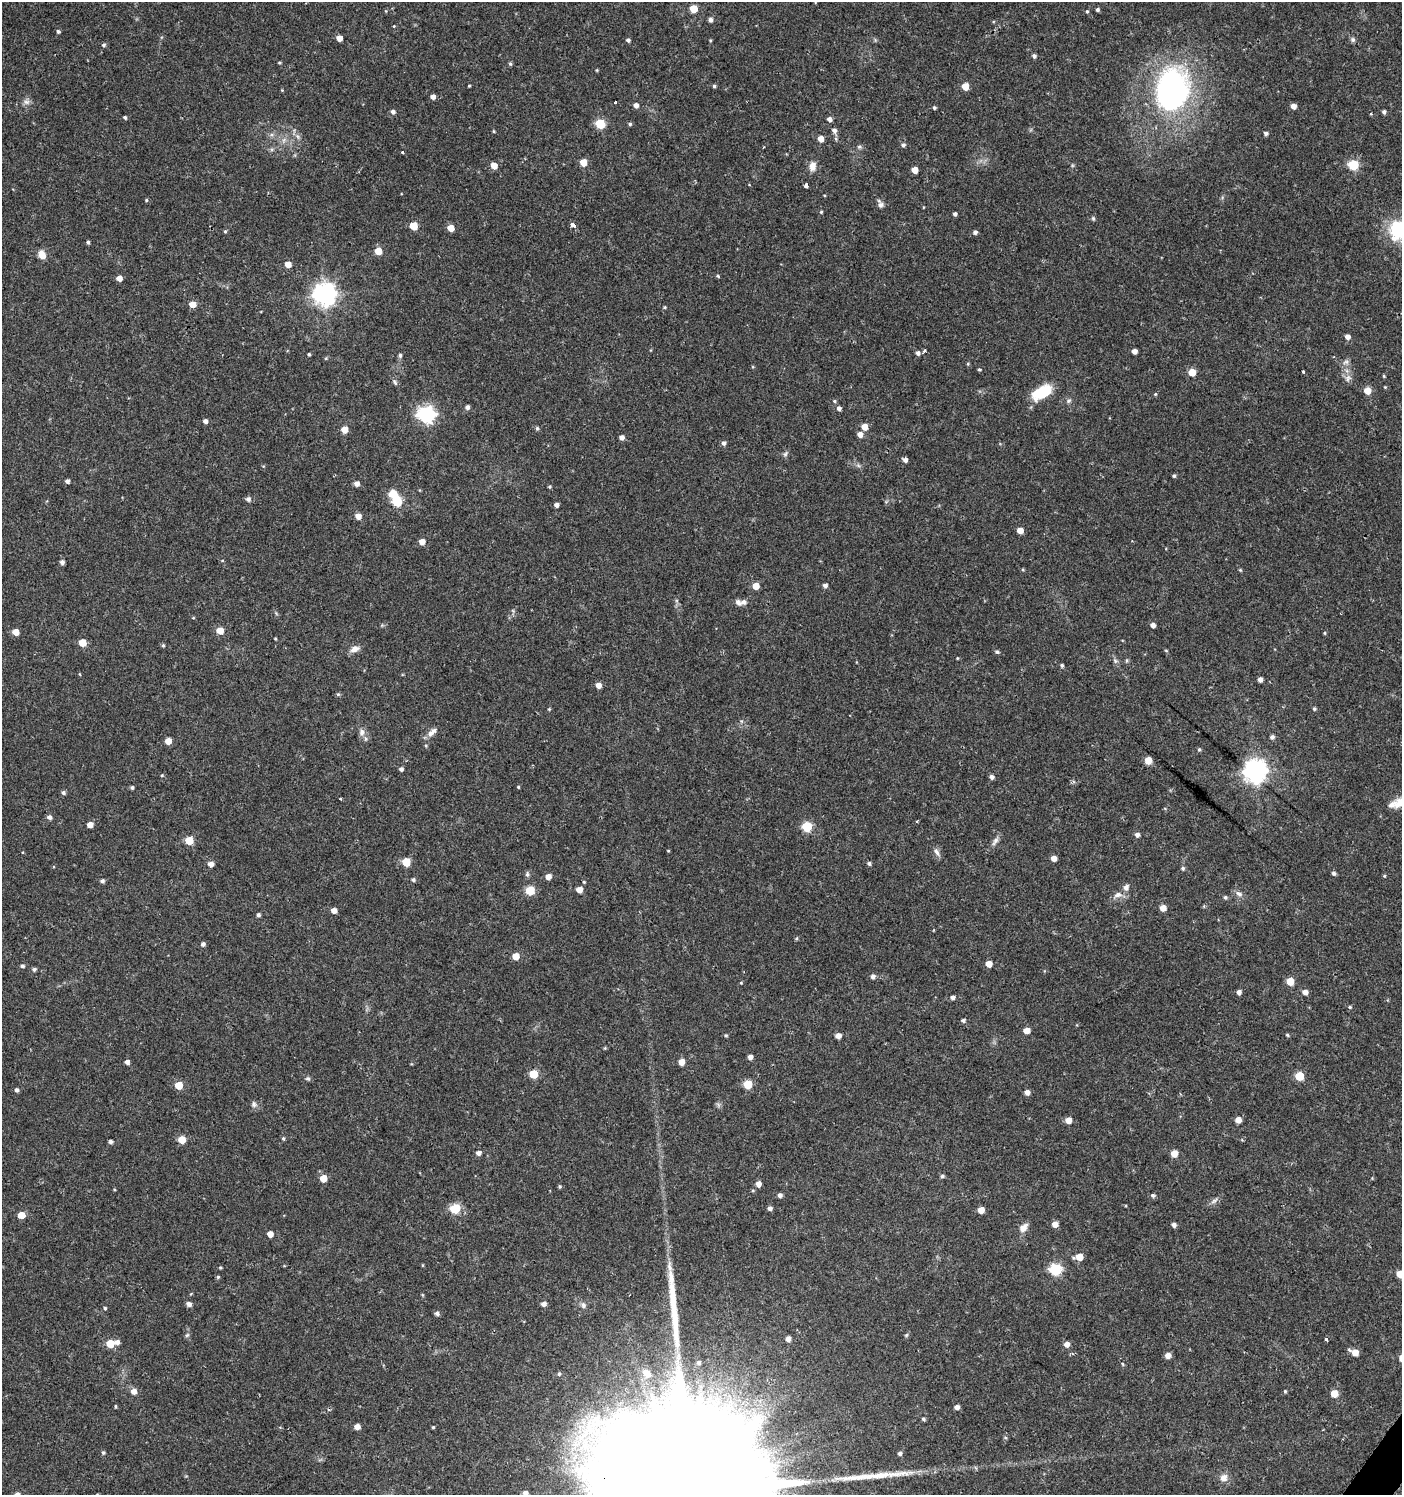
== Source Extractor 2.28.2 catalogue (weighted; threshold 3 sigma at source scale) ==
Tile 6 of 4 x 4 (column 2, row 2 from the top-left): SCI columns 1643-3042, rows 2990-4482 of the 6032 x 6001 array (HDU 1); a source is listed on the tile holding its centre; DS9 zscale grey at full resolution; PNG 1404 x 1497 px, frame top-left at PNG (2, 2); no overlay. Shown black and unused: <1% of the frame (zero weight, under 2 of 3 exposures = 1% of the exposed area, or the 3 px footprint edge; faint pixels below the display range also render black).
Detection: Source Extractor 2.28.2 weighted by HDU 2 'WHT'; one run over the whole footprint, this tile lists its part. Background 0.025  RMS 0.0041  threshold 0.0186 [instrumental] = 3 sigma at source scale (4.5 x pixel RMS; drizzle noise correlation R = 1.50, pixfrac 1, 0.0396/0.0396 arcsec/px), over >= 5 px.
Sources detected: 277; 1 too faint to see at this stretch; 1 inside a brighter object's white glare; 1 long thin detection or spike segment (spike, bleed or trail) — not listed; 2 inside a brighter listed object's ellipse — not listed separately; the other 272 listed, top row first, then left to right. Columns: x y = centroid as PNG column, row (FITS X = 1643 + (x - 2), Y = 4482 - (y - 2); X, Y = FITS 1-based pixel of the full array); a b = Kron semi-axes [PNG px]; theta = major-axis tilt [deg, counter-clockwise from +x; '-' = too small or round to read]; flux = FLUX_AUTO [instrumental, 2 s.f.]
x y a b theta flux
693 9 5 5 - 10
1097 10 4 4 - 0.85
386 11 5 3 - 0.34
1087 11 4 4 - 0.52
710 20 5 5 - 1.3
394 26 4 3 - 0.32
58 31 4 4 - 0.85
339 38 5 4 - 4.2
628 40 5 4 - 0.94
710 40 4 3 - 0.41
1353 40 7 6 - 0.98
104 45 5 5 - 0.83
1034 56 5 5 - 0.98
279 63 4 3 - 0.45
510 64 5 4 - 0.64
469 86 3 3 - 0.37
714 86 4 4 - 0.63
965 86 5 5 - 7.5
282 90 4 4 - 0.33
1172 90 38 27 80 130
433 97 4 4 - 1.9
26 102 9 8 - 1.7
615 103 4 2 - 0.37
636 105 5 4 - 2.1
1293 106 5 5 - 2.5
934 108 4 4 - 0.67
393 112 5 5 - 1.4
1384 112 4 4 - 1.1
1371 114 4 3 - 0.41
125 117 4 4 - 0.72
829 119 5 4 - 1.8
600 124 5 5 - 24
630 124 4 4 - 0.7
834 130 7 6 - 1.4
494 131 4 3 - 0.41
1266 133 5 4 - 1
298 136 8 6 -46 1.4
821 139 5 4 - 4.5
903 145 5 5 - 1
859 147 7 5 -20 0.77
402 152 3 3 - 0.43
583 162 5 5 - 7.5
494 165 5 5 - 5.4
1353 165 5 5 - 29
812 166 13 9 84 3.1
915 170 5 5 - 5
806 186 4 3 - 2.1
146 200 4 4 - 0.49
881 205 8 7 - 1.4
821 212 4 4 - 0.48
955 214 4 3 - 1.1
1093 218 7 4 -64 0.65
573 225 4 3 - 3.1
413 226 5 5 - 10
451 228 5 5 - 6.1
1398 230 25 23 89 19
225 231 4 4 - 0.55
975 232 5 5 - 1
88 242 4 4 - 0.75
378 251 5 5 - 8.3
42 255 8 6 -72 4.3
288 264 5 5 - 4.5
718 276 5 4 - 0.51
119 278 5 4 - 3.1
324 294 8 8 - 280
192 304 5 5 - 5.5
665 307 4 4 - 0.42
1347 337 5 4 - 2.4
924 351 4 3 - 2.8
1134 351 4 4 - 2.4
918 353 5 5 - 1.3
309 354 3 3 - 0.59
400 355 6 5 - 0.76
326 358 5 3 - 0.42
1346 362 9 6 17 1.4
979 370 4 3 - 0.51
1192 372 5 5 - 9.4
1303 372 4 3 - 0.93
1384 376 4 4 - 0.43
1348 378 11 5 78 1.7
395 382 9 5 -62 0.96
1385 387 4 4 - 0.35
1367 391 5 5 - 6.5
1042 392 23 12 31 15
1155 394 4 4 - 0.43
834 401 5 4 - 0.56
1069 401 7 6 - 0.98
467 407 5 5 - 1.4
839 408 5 4 - 1.5
426 415 7 7 - 130
205 421 5 4 - 1.5
864 427 5 5 - 5.1
537 428 6 4 70 0.61
345 430 5 5 - 5.9
860 434 5 5 - 2.6
622 437 5 4 - 2
724 443 5 5 - 1.2
785 454 8 5 50 0.93
905 460 5 4 - 1.6
858 465 7 4 -20 0.81
1174 476 4 4 - 0.65
67 481 5 5 - 1.1
357 484 5 5 - 2.1
550 487 5 3 - 0.52
248 499 6 5 - 1.3
397 502 5 5 - 24
556 505 4 4 - 1.6
358 516 5 5 - 3.7
1020 530 5 5 - 4
422 542 5 5 - 3.5
62 562 4 4 - 1.4
1023 570 5 3 - 0.43
1240 570 5 4 - 0.44
825 585 5 4 - 1.4
756 586 5 5 - 5.9
744 602 6 5 - 1.6
193 618 4 3 - 0.31
1153 625 5 4 - 2
220 631 5 5 - 6.8
15 632 5 5 - 4.6
1325 633 5 3 - 0.42
275 639 3 2 - 0.38
82 643 5 5 - 9.7
163 646 5 4 - 0.57
355 649 10 7 25 2.9
1166 650 5 3 - 0.36
997 652 6 4 -24 0.8
957 658 4 3 - 0.3
1127 660 6 4 71 0.54
1115 661 6 5 - 0.82
1062 665 4 4 - 0.77
1260 679 4 4 - 1.9
598 685 5 5 - 2.9
338 694 5 5 - 0.57
549 709 4 4 - 0.38
1314 709 5 4 - 0.59
362 732 10 7 -81 2.1
431 733 10 8 67 2
1272 737 5 5 - 1.2
168 741 5 5 - 4.6
426 746 4 4 - 0.46
1199 749 5 4 - 0.57
1148 760 5 5 - 7.7
401 769 4 4 - 1.2
1255 771 8 8 - 340
162 775 4 4 - 0.43
992 777 5 4 - 1.3
132 787 4 4 - 0.73
518 787 4 3 - 0.42
63 792 5 5 - 0.96
340 799 3 3 - 0.67
1397 805 24 9 2 5
49 817 5 5 - 1.5
917 821 3 3 - 1.6
90 825 5 4 - 3.6
807 827 5 5 - 24
1137 835 5 5 - 1.6
189 841 5 5 - 12
995 841 14 6 59 1.8
668 851 3 2 - 0.54
937 852 13 6 -56 1.7
1054 858 5 4 - 3
406 862 5 5 - 13
211 864 5 5 - 2.7
869 864 5 4 - 0.86
1183 868 6 5 - 0.79
1334 873 5 4 - 0.99
527 874 7 5 -82 0.92
1384 876 5 4 - 0.39
548 877 5 4 - 3
413 880 5 5 - 0.84
102 881 5 4 - 1
584 882 4 4 - 0.44
1126 887 6 6 - 2.1
530 890 5 5 - 18
579 890 5 5 - 3.6
1239 894 11 6 -34 1.7
1118 895 12 7 12 2.5
1225 897 5 5 - 0.7
1163 908 5 5 - 4.1
334 910 5 4 - 3.1
258 915 5 4 - 1
796 939 5 4 - 0.48
203 944 5 5 - 1.2
516 956 5 5 - 5.9
989 964 5 5 - 4.6
22 966 5 5 - 0.86
34 969 5 4 - 0.97
873 976 5 5 - 1.6
1290 981 5 5 - 9
741 983 4 4 - 0.36
1239 992 5 4 - 1.7
1305 992 5 5 - 2.4
952 997 5 4 - 1.4
1350 1007 5 4 - 0.54
963 1020 5 5 - 0.85
1027 1030 5 4 - 4.5
726 1035 4 4 - 0.54
1287 1035 4 4 - 0.52
838 1036 5 4 - 3.2
605 1048 4 4 - 0.4
750 1057 4 4 - 2.3
127 1062 4 4 - 1.7
681 1062 5 5 - 4.7
533 1074 5 5 - 13
1299 1076 5 5 - 14
308 1079 7 6 - 0.82
747 1084 5 5 - 15
179 1085 5 5 - 11
17 1090 5 4 - 1
1027 1092 5 5 - 2.2
254 1104 8 7 - 1.3
718 1105 7 6 - 0.87
1068 1120 5 5 - 4.8
1238 1120 5 5 - 3.8
283 1138 5 4 - 0.6
182 1140 5 5 - 9.1
111 1142 4 4 - 1
478 1153 5 5 - 1.7
1174 1153 5 5 - 6.2
942 1176 5 4 - 0.75
323 1178 5 5 - 6.4
758 1184 5 5 - 2.7
559 1186 4 4 - 0.58
114 1189 4 3 - 0.35
780 1195 4 4 - 1.3
1153 1195 6 5 - 0.88
1214 1201 12 5 38 1.5
770 1208 4 4 - 1.4
455 1209 6 5 - 24
981 1210 5 5 - 5
21 1215 5 5 - 6.9
1055 1224 5 5 - 3.1
1174 1225 5 4 - 1.5
1023 1228 12 8 49 3
270 1234 5 5 - 3.7
1079 1257 6 5 - 6
220 1268 4 3 - 0.43
1055 1269 6 6 - 46
1400 1274 5 5 - 6.6
218 1277 5 5 - 0.54
189 1304 6 5 - 1.5
544 1304 5 5 - 2
583 1305 8 6 -62 1.3
105 1308 4 3 - 0.69
437 1313 5 5 - 1.1
187 1335 6 5 - 0.74
906 1335 6 4 47 0.61
788 1339 5 4 - 2.4
1326 1339 3 3 - 1.3
117 1342 6 5 - 1.9
110 1344 5 5 - 11
1067 1344 5 5 - 2.7
1355 1352 7 5 -28 4.8
1168 1355 5 5 - 3.1
698 1363 7 7 - 1.4
1123 1364 5 3 - 0.44
646 1373 14 9 -43 5.8
134 1391 6 6 - 2.6
1285 1391 5 4 - 0.48
1334 1393 5 5 - 7.3
115 1406 3 3 - 0.51
957 1407 5 4 - 1.7
923 1419 4 4 - 0.75
357 1427 5 4 - 3
433 1427 3 3 - 0.44
1005 1438 5 4 - 0.48
103 1452 5 5 - 0.7
900 1453 5 5 - 1
1224 1478 9 9 - 2.9
525 1493 5 5 - 1.9
693 1494 129 31 -40 71000
Overlapping masked pixels (flux is a lower limit): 1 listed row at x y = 693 1494
Isophote crosses this tile's border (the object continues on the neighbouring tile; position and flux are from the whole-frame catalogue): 4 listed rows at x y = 1398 230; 1400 1274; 525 1493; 693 1494